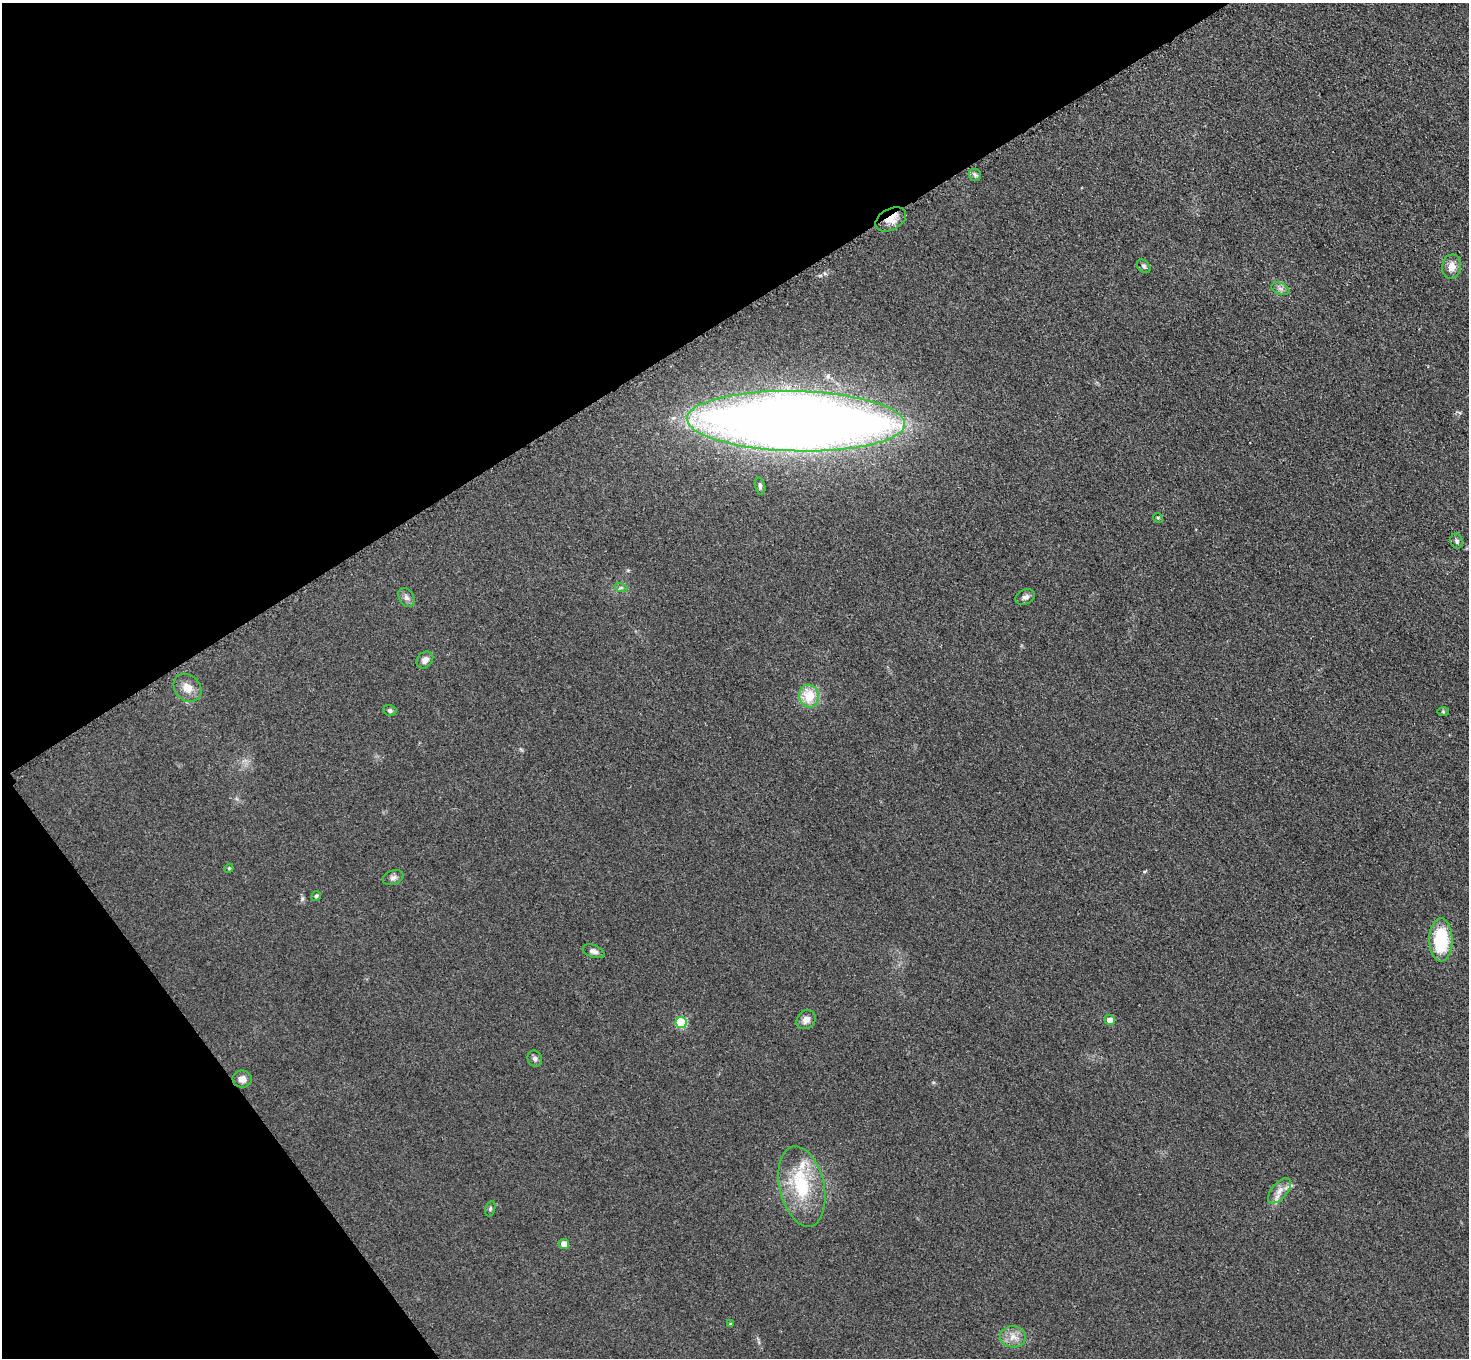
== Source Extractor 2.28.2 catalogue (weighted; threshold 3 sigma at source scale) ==
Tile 5 of 4 x 4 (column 1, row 2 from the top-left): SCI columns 32-1498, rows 2893-4248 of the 5931 x 5925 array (HDU 1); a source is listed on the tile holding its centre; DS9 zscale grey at full resolution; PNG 1471 x 1360 px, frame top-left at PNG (2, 3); each listed source drawn as its Kron ellipse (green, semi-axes under 4 px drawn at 4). Shown black and unused: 30% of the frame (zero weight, under 3 of 4 exposures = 3% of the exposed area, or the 3 px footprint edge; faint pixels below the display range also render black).
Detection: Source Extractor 2.28.2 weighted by HDU 2 'WHT'; one run over the whole footprint, this tile lists its part. Background 0.147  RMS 0.012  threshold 0.054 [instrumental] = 3 sigma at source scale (4.5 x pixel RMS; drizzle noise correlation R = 1.50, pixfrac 1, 0.05/0.05 arcsec/px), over >= 5 px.
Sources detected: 34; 1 inside a brighter listed object's ellipse — not listed separately; the other 33 listed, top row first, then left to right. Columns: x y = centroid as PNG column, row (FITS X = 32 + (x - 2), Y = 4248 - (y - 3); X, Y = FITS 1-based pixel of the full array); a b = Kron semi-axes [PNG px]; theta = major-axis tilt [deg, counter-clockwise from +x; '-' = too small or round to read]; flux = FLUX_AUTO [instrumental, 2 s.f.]
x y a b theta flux
975 175 6 6 - 2.6
891 219 16 10 28 16
1144 266 8 5 -44 2.8
1452 266 12 9 78 12
1280 289 9 5 -20 4
796 421 109 30 -1 2500
760 486 8 5 -76 2.9
1158 518 5 4 - 1.3
1457 541 7 6 - 3.1
621 588 6 4 -18 2.2
406 597 10 7 -57 4.9
1025 597 10 7 25 4.6
425 660 9 7 45 6.5
187 688 15 12 -46 13
809 696 11 10 - 30
390 710 6 5 - 2.7
1443 712 6 4 -2 1.4
229 868 5 3 - 1
393 878 10 7 20 4.2
316 896 5 4 - 2.3
1441 940 21 11 -90 71
594 951 11 6 -20 4.7
806 1020 10 9 - 7.5
1110 1020 5 5 - 9.9
681 1022 5 5 - 72
535 1059 8 7 - 3.4
242 1079 9 8 - 8
802 1186 41 22 -77 73
1279 1191 15 8 49 10
490 1209 8 5 72 1.9
564 1244 5 5 - 12
730 1324 4 3 - 1.6
1013 1337 13 10 -3 11
Overlapping masked pixels (flux is a lower limit): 2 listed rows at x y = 891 219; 796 421